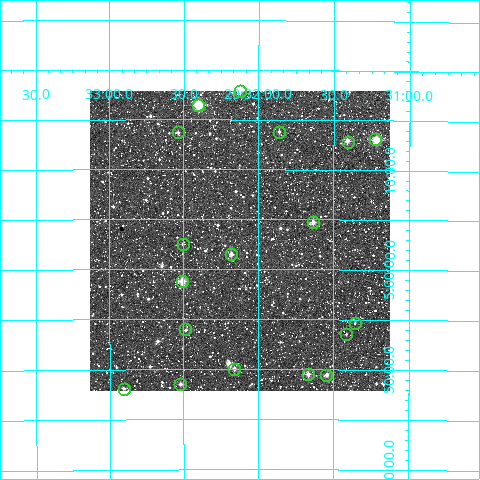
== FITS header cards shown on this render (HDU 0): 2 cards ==
NAXIS1  =                  300
NAXIS2  =                  300

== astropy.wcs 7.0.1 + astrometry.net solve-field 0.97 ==
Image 300 x 300 px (HDU 0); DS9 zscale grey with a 90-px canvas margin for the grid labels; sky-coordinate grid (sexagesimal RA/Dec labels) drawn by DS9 from the SOLVED WCS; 18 Tycho-2 reference stars matched to detected sources circled (green)
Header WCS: RA---TAN/DEC--TAN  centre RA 20:32:07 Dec +05:03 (308.03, +5.05 deg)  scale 6 arcsec/px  FOV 30.0' x 30.0'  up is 0 deg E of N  parity normal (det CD < 0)
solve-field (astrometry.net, Tycho-2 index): VERIFIED the header's WCS against the Tycho-2 star catalogue (18 matches, 0 conflicts) and refined it, rather than solving blind
Solved WCS: RA---TAN-SIP/DEC--TAN-SIP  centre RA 20:32:07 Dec +05:03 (308.03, +5.05 deg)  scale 5.99 arcsec/px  FOV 30.0' x 30.1'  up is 0 deg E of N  parity normal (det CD < 0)
The solver's refit moves the header's centre by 2.3 arcsec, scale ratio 0.9991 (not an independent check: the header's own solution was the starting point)
Tycho-2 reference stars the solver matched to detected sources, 18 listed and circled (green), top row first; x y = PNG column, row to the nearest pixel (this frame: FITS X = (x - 90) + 1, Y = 300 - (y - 91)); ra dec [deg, ICRS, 3 dp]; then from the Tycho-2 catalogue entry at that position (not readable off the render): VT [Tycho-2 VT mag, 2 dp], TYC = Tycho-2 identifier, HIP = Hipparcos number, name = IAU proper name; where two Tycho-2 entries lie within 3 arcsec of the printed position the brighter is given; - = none
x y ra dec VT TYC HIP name
240 91 308.031 +5.297 9.85 518-863-1 - -
198 105 308.100 +5.274 8.01 518-1033-1 101347 -
178 132 308.135 +5.228 10.97 518-231-1 - -
279 132 307.965 +5.229 11.04 518-639-1 - -
375 139 307.806 +5.219 9.49 518-1755-1 101236 -
348 142 307.851 +5.214 9.93 518-13-1 - -
313 222 307.909 +5.078 10.18 518-1907-1 - -
183 244 308.126 +5.042 11.33 518-1423-1 - -
231 254 308.045 +5.026 11.28 518-1097-1 - -
182 281 308.127 +4.980 9.48 518-919-1 - -
355 323 307.839 +4.910 12.24 518-493-1 - -
185 329 308.122 +4.899 11.32 518-1761-1 - -
346 334 307.853 +4.892 12.34 518-1823-1 - -
234 369 308.040 +4.834 10.52 518-1662-1 - -
308 374 307.917 +4.825 10.80 518-1013-1 - -
326 375 307.886 +4.824 10.49 518-1535-1 - -
180 384 308.130 +4.809 11.17 518-1658-1 - -
124 389 308.226 +4.801 11.42 518-953-1 - -